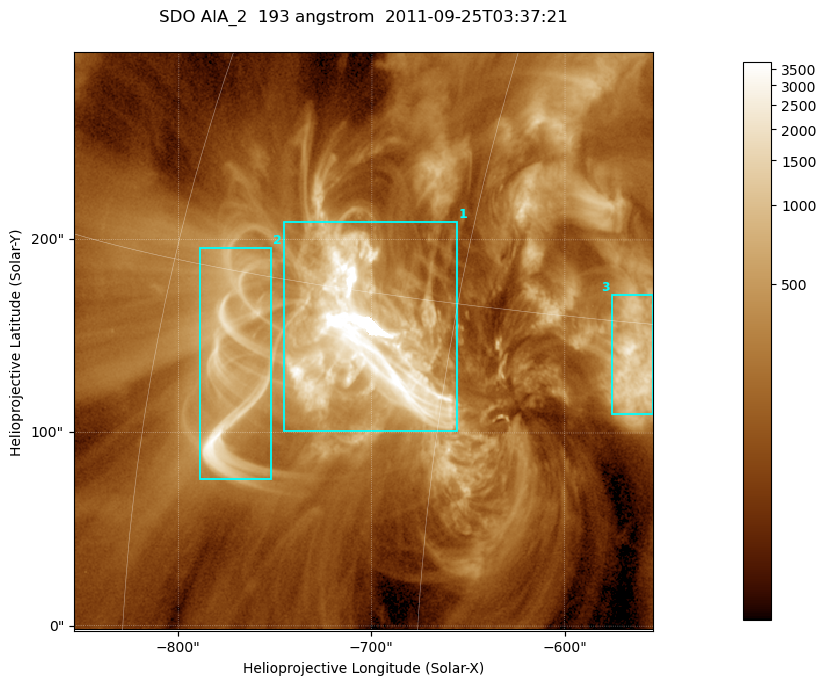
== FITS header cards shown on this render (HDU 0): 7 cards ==
TELESCOP= 'SDO     '           /
INSTRUME= 'AIA_2   '           /
WAVELNTH=                  193 /
WAVEUNIT= 'angstrom'           /
DATE-OBS= '2011-09-25T03:37:21.80' /
CTYPE1  = 'HPLN-TAN'           /
CTYPE2  = 'HPLT-TAN'           /

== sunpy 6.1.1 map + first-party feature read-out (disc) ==
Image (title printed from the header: SDO AIA_2  193 angstrom  2011-09-25T03:37:21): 499 x 499 px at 0.601 arcsec/px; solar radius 957 arcsec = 1592 px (partial field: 3.1% of the solar disc is inside the frame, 100% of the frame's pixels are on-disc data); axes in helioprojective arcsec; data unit not stated in the header (colour bar unlabelled)
Orientation: roll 0.0577 deg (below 1 deg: not rotated)
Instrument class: DISC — disc imager (sunpy class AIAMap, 193 A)
Bright regions (active regions / flare kernels): reference = the on-disc median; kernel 5 px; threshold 5 sigma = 650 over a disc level ~192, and >= 1.15x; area >= 249 px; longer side >= 6 px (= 3.6 arcsec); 3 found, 3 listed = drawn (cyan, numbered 1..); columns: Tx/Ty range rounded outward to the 2 arcsec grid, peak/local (2 s.f.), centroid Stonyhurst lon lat
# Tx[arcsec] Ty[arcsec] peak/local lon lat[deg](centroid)
1 -746..-656 100..210 85 -49 +13
2 -790..-752 76..196 17 -56 +12
3 -576..-554 110..172 12 -37 +14